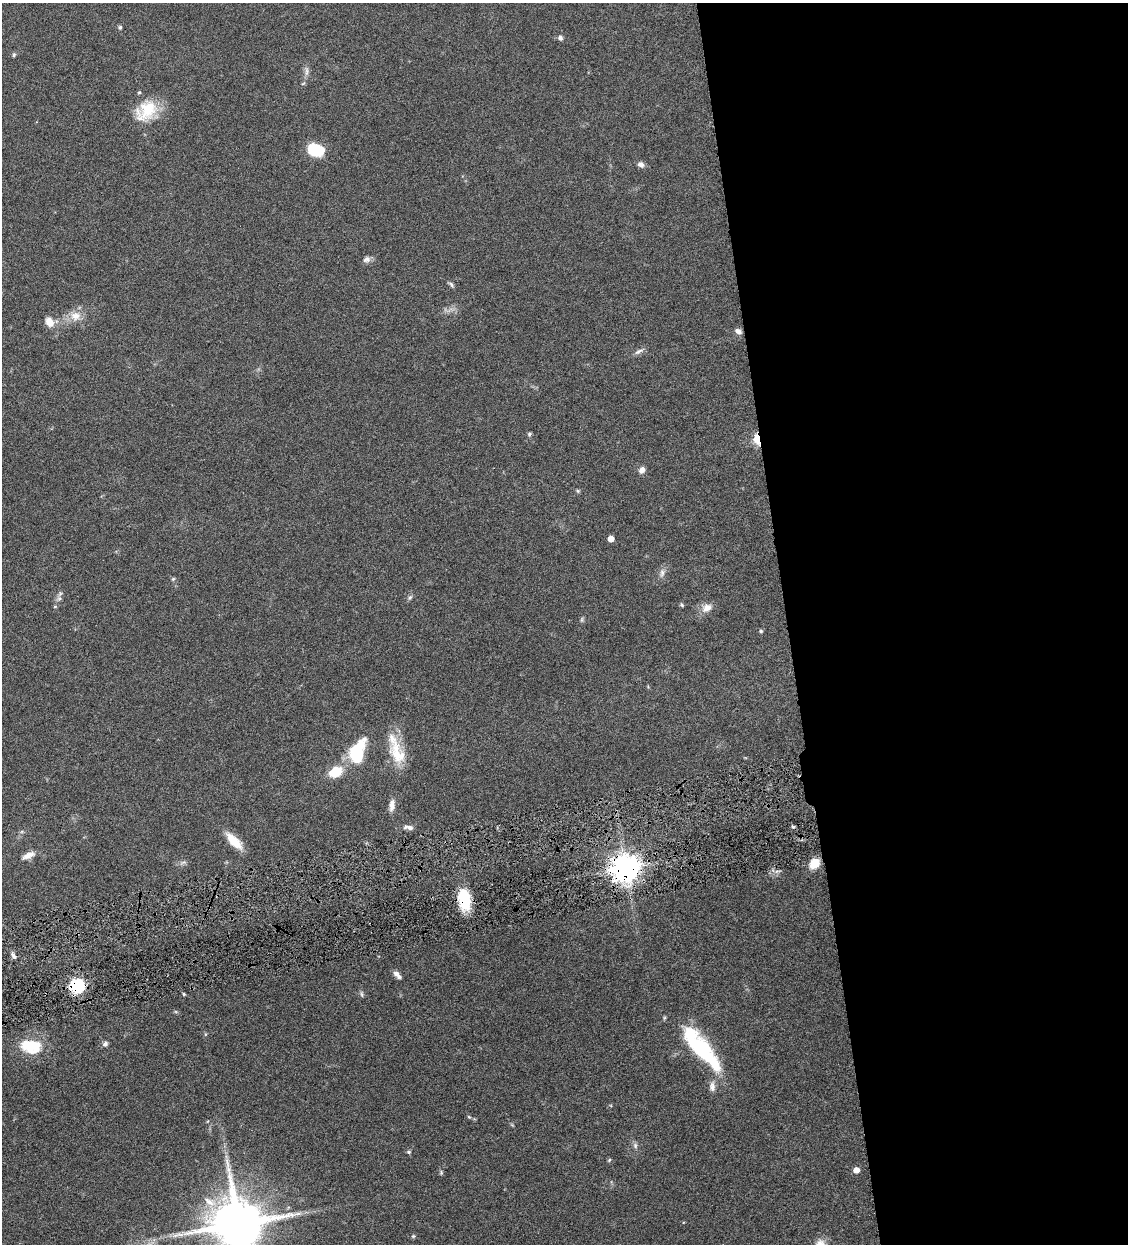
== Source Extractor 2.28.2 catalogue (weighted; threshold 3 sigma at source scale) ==
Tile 8 of 4 x 4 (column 4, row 2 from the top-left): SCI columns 3639-4764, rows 2487-3728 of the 4909 x 4973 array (HDU 1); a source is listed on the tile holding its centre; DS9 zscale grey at full resolution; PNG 1130 x 1246 px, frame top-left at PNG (2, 3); no overlay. Shown black and unused: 30% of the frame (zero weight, under 4 of 8 exposures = <1% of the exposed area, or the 3 px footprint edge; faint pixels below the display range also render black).
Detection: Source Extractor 2.28.2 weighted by HDU 2 'WHT'; one run over the whole footprint, this tile lists its part. Background 0.0434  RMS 0.0037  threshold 0.0151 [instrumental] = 3 sigma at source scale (4.09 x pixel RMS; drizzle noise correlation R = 1.36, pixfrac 0.8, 0.05/0.05 arcsec/px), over >= 5 px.
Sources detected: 61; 2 inside a brighter object's white glare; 1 cosmic-ray / hot-pixel residue — not listed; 1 inside a brighter listed object's ellipse — not listed separately; the other 57 listed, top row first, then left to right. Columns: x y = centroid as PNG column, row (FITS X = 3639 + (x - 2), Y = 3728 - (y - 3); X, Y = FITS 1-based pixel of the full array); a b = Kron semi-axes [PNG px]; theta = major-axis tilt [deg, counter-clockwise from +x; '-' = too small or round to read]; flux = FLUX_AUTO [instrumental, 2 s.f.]
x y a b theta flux
120 27 5 5 - 0.67
560 38 7 6 - 0.85
14 55 6 4 69 0.49
306 71 15 4 90 1.3
303 84 6 3 21 0.38
146 110 31 21 41 12
315 150 17 11 -13 12
641 164 8 6 -25 1.5
367 259 10 8 17 1.3
451 284 9 4 -45 0.73
75 316 15 12 -5 4
49 322 12 10 -61 3.2
738 331 9 6 -33 1.4
639 351 14 5 27 1.3
529 434 6 5 - 0.54
757 439 8 5 -82 11
642 470 8 7 - 1.7
578 491 5 5 - 0.48
611 539 5 5 - 3.9
662 573 13 6 81 1.5
173 579 5 4 - 0.46
410 597 8 5 62 0.71
59 598 7 6 - 0.85
681 605 6 4 -43 0.48
55 606 6 4 0 0.35
707 608 14 10 27 3
582 619 8 4 89 0.53
761 631 5 4 - 0.5
357 751 29 15 68 17
397 753 36 18 -69 11
335 772 15 10 24 8.2
392 805 15 7 84 2.5
410 828 10 6 -16 1.4
234 841 23 9 -45 6.6
28 855 18 7 22 2.5
183 863 9 4 10 0.87
814 863 11 9 45 5.7
625 868 9 8 - 520
777 871 7 4 18 0.77
464 899 23 13 -78 12
13 956 9 5 -52 1
397 975 11 6 -45 1.6
77 985 6 6 - 79
184 994 4 4 - 0.37
362 994 9 3 -79 0.61
105 1044 7 6 - 0.97
31 1046 27 17 -8 12
702 1049 42 20 -60 25
712 1086 14 8 -87 1.9
469 1117 5 4 - 0.39
635 1145 8 6 -76 0.95
409 1152 5 4 - 0.48
609 1160 5 4 - 0.43
856 1170 5 5 - 3.3
441 1172 6 5 - 0.49
238 1224 15 14 - 2400
413 1236 6 5 - 0.44
Overlapping masked pixels (flux is a lower limit): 4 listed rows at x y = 757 439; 625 868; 464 899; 77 985
Isophote crosses this tile's border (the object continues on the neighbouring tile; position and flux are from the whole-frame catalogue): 1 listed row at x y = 238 1224